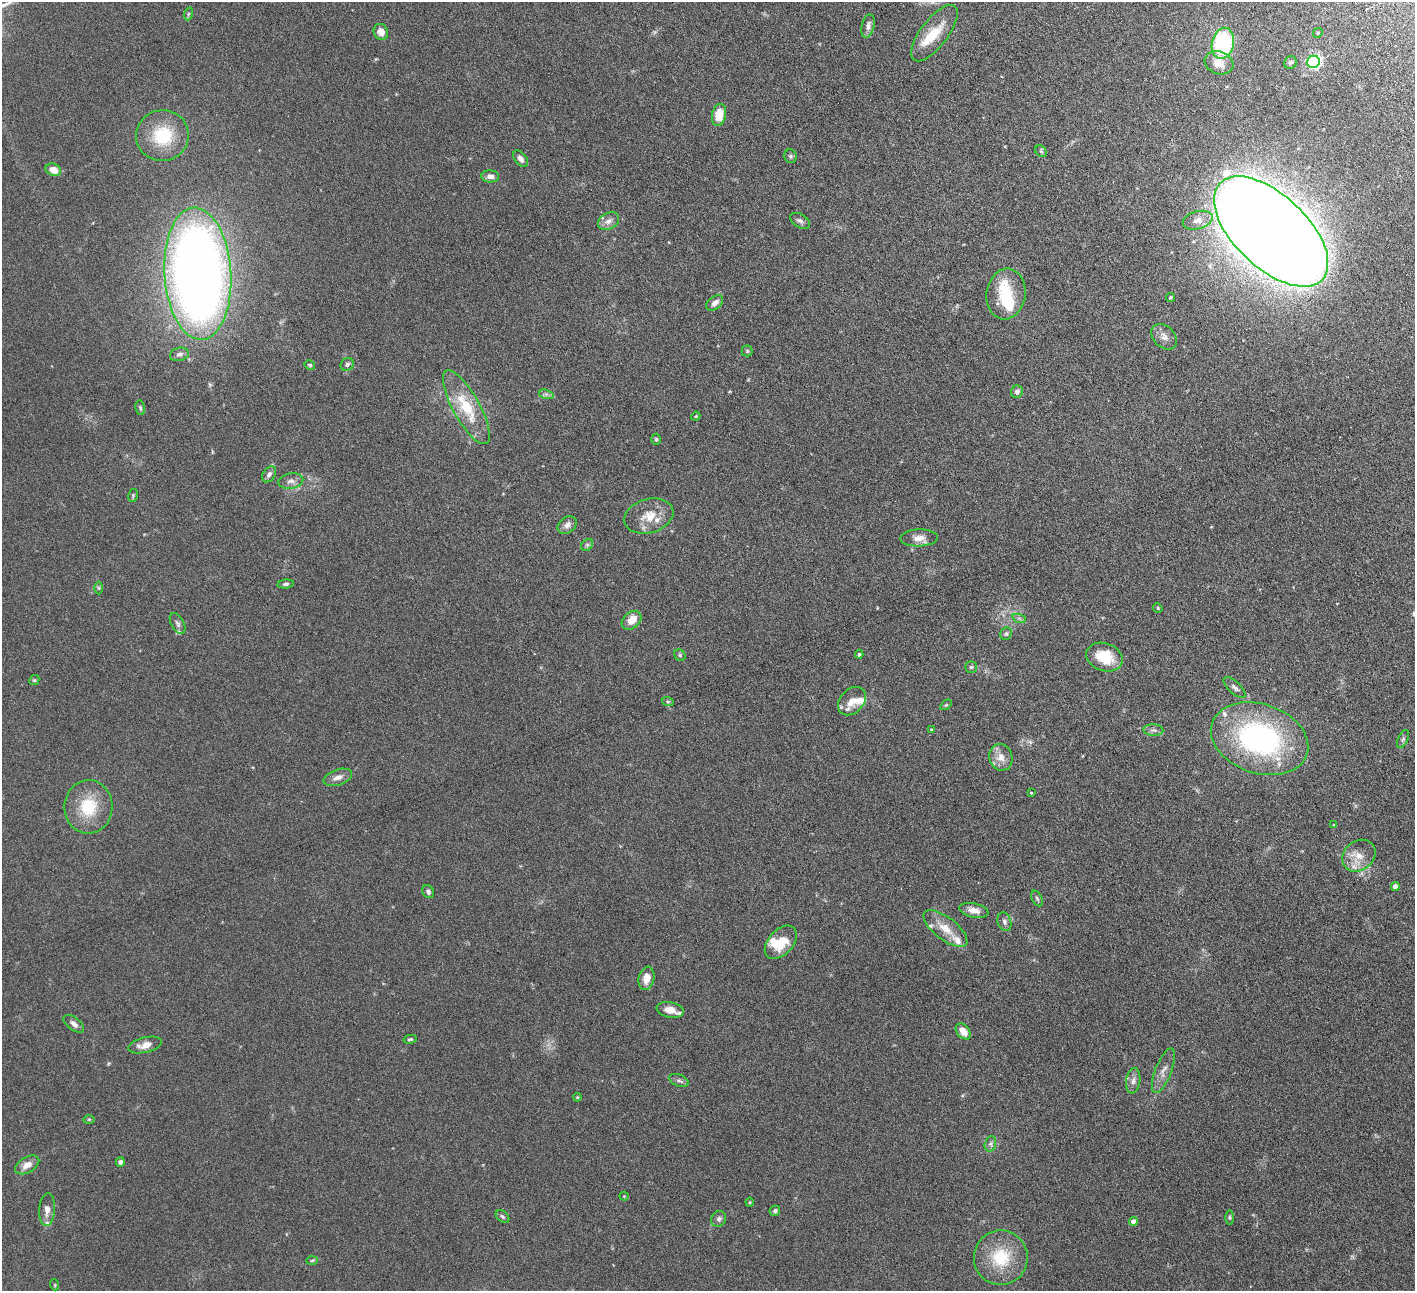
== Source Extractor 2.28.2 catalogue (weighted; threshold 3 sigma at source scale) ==
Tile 10 of 4 x 4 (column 2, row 3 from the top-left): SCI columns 1469-2881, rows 1479-2767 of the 5760 x 5666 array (HDU 1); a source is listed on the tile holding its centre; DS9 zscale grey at full resolution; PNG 1417 x 1293 px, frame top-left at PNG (2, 2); each listed source drawn as its Kron ellipse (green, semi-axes under 4 px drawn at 4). Shown black and unused: <1% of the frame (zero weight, under 4 of 8 exposures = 3% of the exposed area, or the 3 px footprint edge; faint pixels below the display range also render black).
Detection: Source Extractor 2.28.2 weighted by HDU 2 'WHT'; one run over the whole footprint, this tile lists its part. Background 0.0702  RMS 0.0061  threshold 0.0251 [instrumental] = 3 sigma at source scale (4.09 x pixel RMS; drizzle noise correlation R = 1.36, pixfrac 0.8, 0.05/0.05 arcsec/px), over >= 5 px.
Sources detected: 113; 1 inside a brighter object's white glare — neither listed nor drawn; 12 inside a brighter listed object's ellipse — not listed separately; the other 100 listed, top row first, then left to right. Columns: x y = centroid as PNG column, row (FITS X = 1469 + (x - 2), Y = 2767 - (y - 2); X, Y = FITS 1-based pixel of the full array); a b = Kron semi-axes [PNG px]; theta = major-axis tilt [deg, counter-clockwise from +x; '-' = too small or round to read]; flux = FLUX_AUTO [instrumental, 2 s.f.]
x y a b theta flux
188 14 6 4 71 0.78
868 26 12 6 76 2.2
381 32 8 7 - 4.3
934 33 34 13 53 13
1318 33 5 4 - 0.75
1223 43 16 11 76 63
1290 62 7 6 - 1.2
1313 62 6 6 - 97
1219 63 14 11 -20 6.3
719 115 11 7 78 10
162 136 26 25 - 24
1041 151 6 5 - 0.95
791 156 7 6 - 1
521 159 9 5 -52 2.5
53 170 8 6 -23 5.7
490 176 9 6 -3 2.4
1198 220 15 8 15 4.4
609 221 11 8 29 3
800 221 11 6 -31 1.6
1271 231 70 36 -43 2500
198 274 66 33 -86 610
1006 294 25 19 82 17
1170 297 4 4 - 0.66
715 303 9 6 38 2.9
1164 337 14 10 -44 3.8
747 351 5 5 - 0.8
179 354 9 6 13 1.8
347 364 7 6 - 1.5
310 365 5 4 - 0.85
1017 392 6 6 - 1.9
546 394 7 4 -18 1.2
466 407 42 13 -61 22
140 408 7 4 -81 0.91
696 416 5 3 - 0.46
656 439 5 4 - 0.84
269 474 9 6 56 2
291 481 12 7 11 2.7
133 495 7 4 80 0.73
649 516 25 17 16 10
567 525 10 8 40 2.8
919 538 18 8 2 4.5
587 545 7 5 46 1
286 584 8 4 6 1
99 588 6 4 -89 0.72
1158 608 5 4 - 0.59
1019 618 7 4 -18 1.1
632 620 11 8 41 6.7
178 623 11 6 -60 1.6
1006 634 6 5 - 1
859 654 4 4 - 0.76
680 655 6 5 - 0.84
1104 657 19 14 -20 16
971 667 5 5 - 0.9
34 680 5 4 - 0.65
1235 687 14 6 -43 2
852 701 16 11 47 6.5
668 702 6 4 -19 0.7
946 705 6 3 36 0.62
931 729 3 2 - 0.45
1153 730 10 6 -2 1.7
1260 739 50 34 -19 110
1403 739 10 5 65 1.1
1001 757 13 11 -71 5.3
338 777 15 7 19 3.2
1031 793 3 3 - 0.4
88 807 27 24 88 20
1334 825 3 3 - 0.56
1359 856 18 14 40 7.7
1395 886 4 4 - 4
428 892 7 5 -60 1.6
1037 898 8 5 -62 0.99
974 910 15 7 -12 4.1
1004 922 9 6 -70 1.6
945 929 26 11 -38 8.6
781 942 19 12 48 13
647 978 12 8 77 5.8
670 1010 13 7 -12 4.7
74 1024 12 6 -38 2.4
963 1031 9 6 -50 5.6
410 1039 6 3 13 0.73
145 1045 17 7 14 4.6
1163 1071 24 8 69 4.6
679 1080 10 5 -21 1.4
1133 1081 13 7 81 2.7
577 1097 4 4 - 0.58
89 1119 6 4 0 0.66
990 1144 8 5 73 1.5
120 1162 5 4 - 1.6
27 1165 13 7 30 4.4
624 1196 4 4 - 0.43
750 1202 4 4 - 0.61
47 1210 16 8 86 3.7
775 1211 5 5 - 1.1
502 1217 8 5 -40 1.1
1229 1217 7 3 -89 0.75
719 1219 8 7 - 1.7
1133 1222 4 4 - 4.4
1001 1258 27 27 - 23
312 1261 6 4 2 0.81
55 1285 5 3 - 0.49
Isophote crosses this tile's border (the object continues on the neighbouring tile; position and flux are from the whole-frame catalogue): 1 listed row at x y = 1271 231